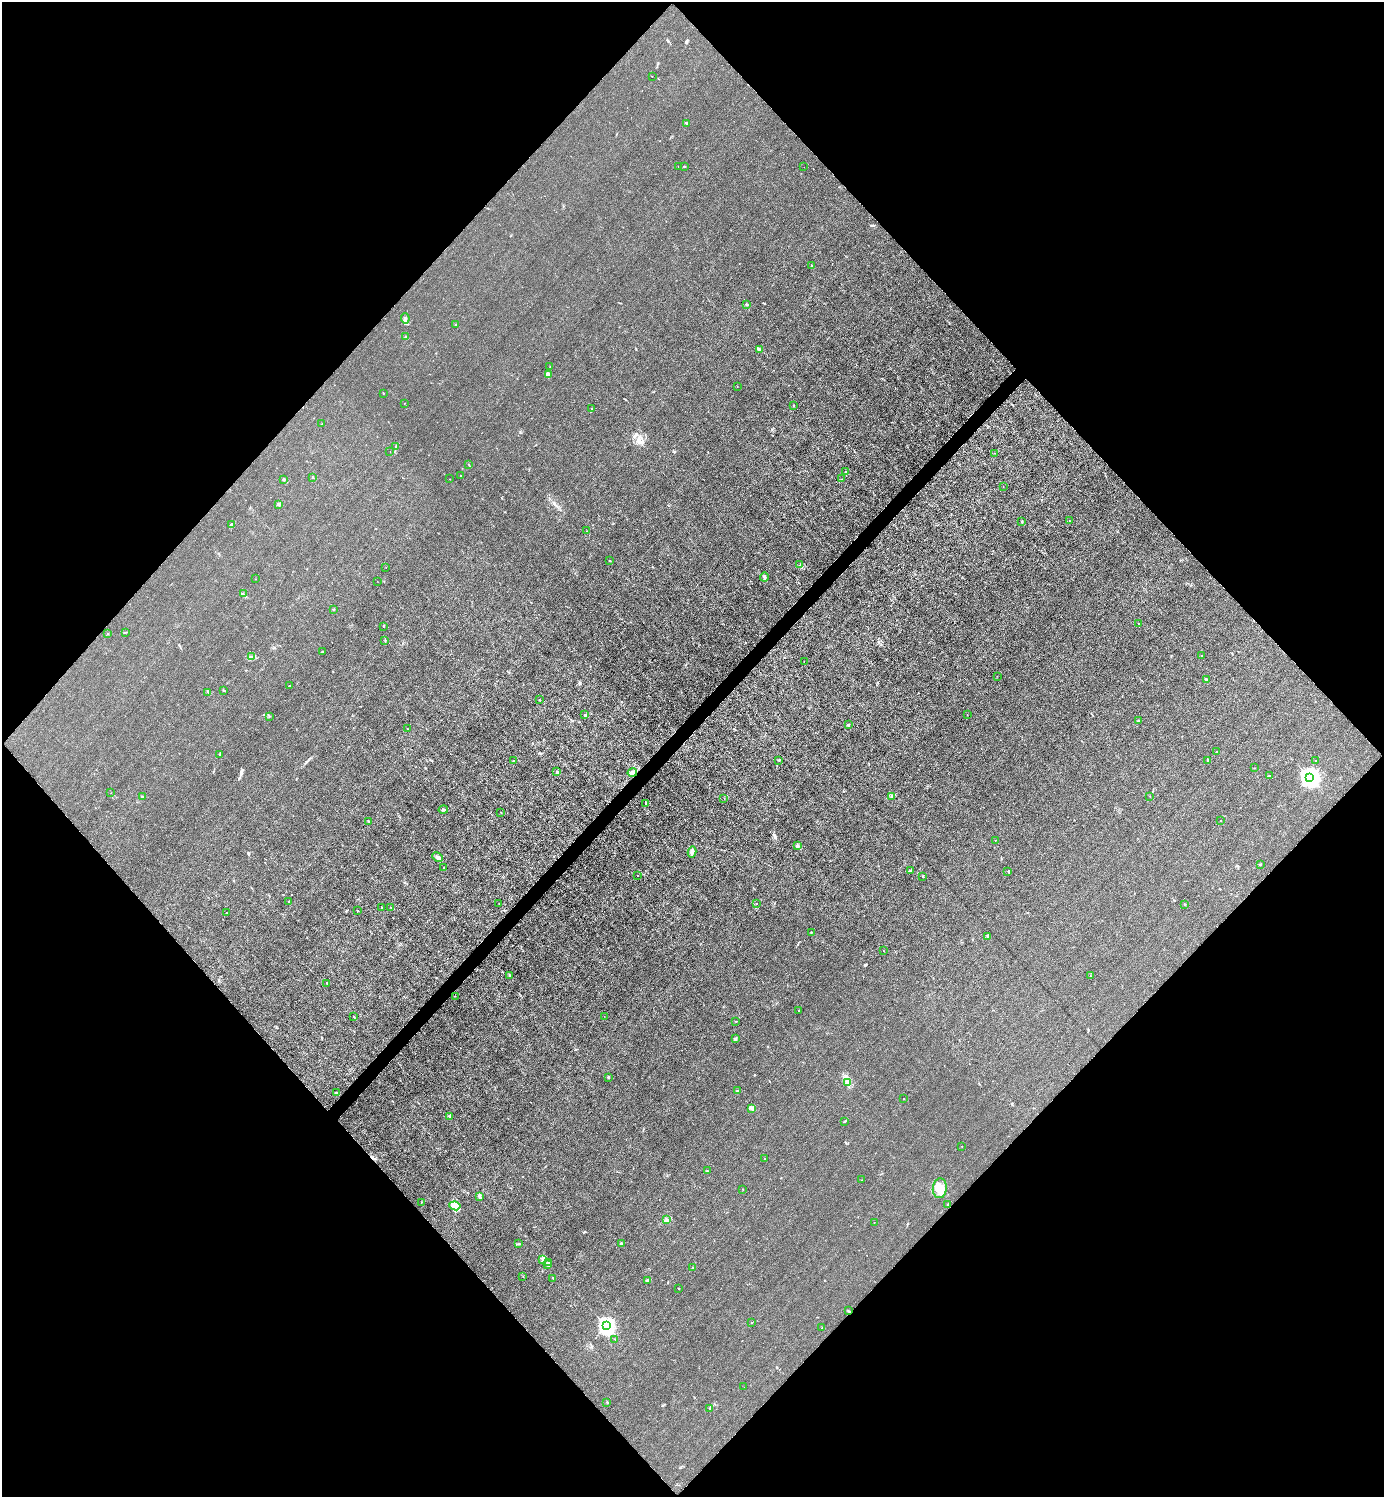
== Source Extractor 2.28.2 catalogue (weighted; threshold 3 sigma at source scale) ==
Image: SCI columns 301-5827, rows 3-5982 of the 5985 x 5985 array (HDU 1 of 3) = the unmasked area's bounding box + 8 px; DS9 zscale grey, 4 x 4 block average (1 PNG px = mean of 4 x 4 image px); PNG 1386 x 1499 px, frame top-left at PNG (2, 2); each listed source drawn as its Kron ellipse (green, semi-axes under 4 px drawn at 4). Shown black and unused: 51% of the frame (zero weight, under 3 of 4 exposures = <1% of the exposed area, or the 3 px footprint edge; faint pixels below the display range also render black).
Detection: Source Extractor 2.28.2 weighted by HDU 2 'WHT'. Background 0.0215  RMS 0.0062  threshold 0.0279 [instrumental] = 3 sigma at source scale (4.5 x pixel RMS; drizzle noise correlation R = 1.50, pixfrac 1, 0.05/0.05 arcsec/px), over >= 5 px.
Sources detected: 160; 1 inside a brighter object's white glare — neither listed nor drawn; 1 coinciding with a brighter row at this scale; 5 inside a brighter listed object's ellipse — not listed separately; the other 153 listed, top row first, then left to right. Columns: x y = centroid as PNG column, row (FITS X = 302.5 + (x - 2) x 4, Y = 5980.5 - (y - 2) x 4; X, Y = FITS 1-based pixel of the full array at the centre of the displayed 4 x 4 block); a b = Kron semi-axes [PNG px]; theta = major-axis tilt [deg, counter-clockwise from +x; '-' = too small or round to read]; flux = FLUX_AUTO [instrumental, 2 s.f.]
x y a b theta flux
652 77 2 2 - 1.2
686 123 2 2 - 9
678 166 2 2 - 0.88
684 166 2 2 - 3.2
804 167 2 2 - 0.53
812 266 2 2 - 3
746 304 2 2 - 15
405 318 5 2 - 5.4
455 325 2 2 - 1.2
406 336 3 3 - 3.8
759 349 4 2 - 5
550 367 2 2 - 1.8
548 374 3 2 - 2.8
737 386 2 2 - 1.1
383 393 2 2 - 1.7
404 403 2 2 - 1.1
793 405 2 2 - 6.8
591 409 2 2 - 1.5
322 424 2 2 - 2.1
396 446 3 2 - 2.2
390 451 2 2 - 0.66
994 453 2 2 - 0.76
469 465 2 2 - 1.5
846 472 2 2 - 2.4
460 476 2 2 - 1.5
313 477 2 2 - 2.4
284 479 2 2 - 3.7
450 479 2 2 - 0.98
842 479 2 2 - 1.2
1003 486 2 2 - 0.68
279 504 2 2 - 28
1022 521 2 2 - 4.1
1069 521 2 2 - 1.6
231 524 2 2 - 2.8
587 531 2 2 - 0.83
610 561 2 2 - 6.1
799 565 2 2 - 0.93
386 568 2 2 - 0.67
764 577 4 2 - 8.1
255 579 2 2 - 0.75
377 581 2 2 - 0.53
243 594 3 2 - 3.6
333 609 2 2 - 1.4
1138 624 2 2 - 1.6
384 626 2 2 - 2.4
126 632 3 2 - 2
108 634 2 2 - 1.4
385 640 4 2 - 2.6
322 651 2 2 - 1.6
1202 656 2 2 - 1.6
252 657 3 2 - 3.2
804 662 2 2 - 1.7
997 676 2 2 - 0.59
1206 679 2 2 - 14
290 686 2 2 - 3.5
223 690 2 2 - 2.5
208 692 4 2 - 3.2
540 700 2 2 - 1.9
585 715 3 2 - 4.1
967 715 2 2 - 2
270 716 2 2 - 1.5
1138 720 3 2 - 2.2
848 725 2 2 - 27
407 729 2 2 - 1.3
1217 752 3 2 - 2.7
220 754 2 2 - 2.3
779 760 3 2 - 2.7
1208 760 3 2 - 4.1
513 761 2 2 - 3.2
1315 761 2 2 - 0.91
1254 768 2 2 - 1.4
557 771 3 2 - 2.4
632 773 4 3 - 14
1269 776 2 2 - 3.2
1310 777 3 3 - 2000
111 793 2 2 - 0.69
1150 796 2 2 - 0.82
142 797 2 2 - 20
892 797 3 2 - 3.2
724 799 2 2 - 0.94
646 803 3 2 - 3.9
443 810 4 2 - 4.6
501 812 2 2 - 1.4
369 821 2 2 - 1
1221 821 2 2 - 1.3
995 841 2 2 - 0.98
797 846 3 2 - 4.8
692 852 5 2 - 14
437 857 5 2 - 14
1260 865 2 2 - 2.6
444 868 2 2 - 1.3
910 871 3 2 - 4.2
1008 871 2 2 - 2.1
638 876 2 2 - 2
923 876 2 2 - 1.7
289 901 2 2 - 1.3
499 904 2 2 - 1.5
756 904 2 2 - 1.6
1184 904 2 2 - 1.2
391 907 2 2 - 2
381 908 2 2 - 8.9
357 910 2 2 - 1.3
226 913 2 2 - 1.3
811 932 2 2 - 1.2
988 936 3 2 - 3.2
884 951 2 2 - 0.75
510 975 2 2 - 3.8
1090 976 2 2 - 1.1
327 983 3 2 - 2.6
455 996 2 2 - 0.83
799 1011 2 2 - 1.4
604 1016 2 2 - 0.8
353 1017 2 2 - 8
736 1021 2 2 - 1.3
736 1039 2 2 - 2.2
608 1077 2 2 - 17
847 1083 2 2 - 3.2
738 1091 2 2 - 5.8
337 1093 3 2 - 1.9
904 1099 2 2 - 2.9
752 1108 4 2 - 6.1
449 1116 2 2 - 9.6
845 1121 2 2 - 1.9
962 1146 2 2 - 0.99
765 1159 2 2 - 2.1
707 1171 2 2 - 1.7
862 1180 2 2 - 1.1
940 1188 10 7 85 36
743 1189 2 2 - 1
480 1196 3 2 - 3.3
421 1202 2 2 - 0.84
948 1205 3 2 - 3.2
455 1206 5 4 - 17
667 1220 3 2 - 3
874 1222 2 2 - 1.7
519 1244 2 2 - 1.3
621 1244 3 2 - 5.1
543 1260 2 2 - 2
548 1262 3 2 - 2.8
548 1264 3 2 - 17
692 1267 2 2 - 1.6
523 1276 2 2 - 0.95
553 1278 4 2 - 2
647 1280 3 2 - 6.7
679 1288 3 2 - 1.4
848 1311 3 2 - 2.6
752 1322 2 2 - 0.88
606 1326 3 2 - 1200
822 1328 2 2 - 1.2
615 1339 2 2 - 1.3
744 1387 2 2 - 0.63
607 1402 2 2 - 1.7
709 1408 2 2 - 1.4
Diffuse or blended objects may show on this block-average render without a row.